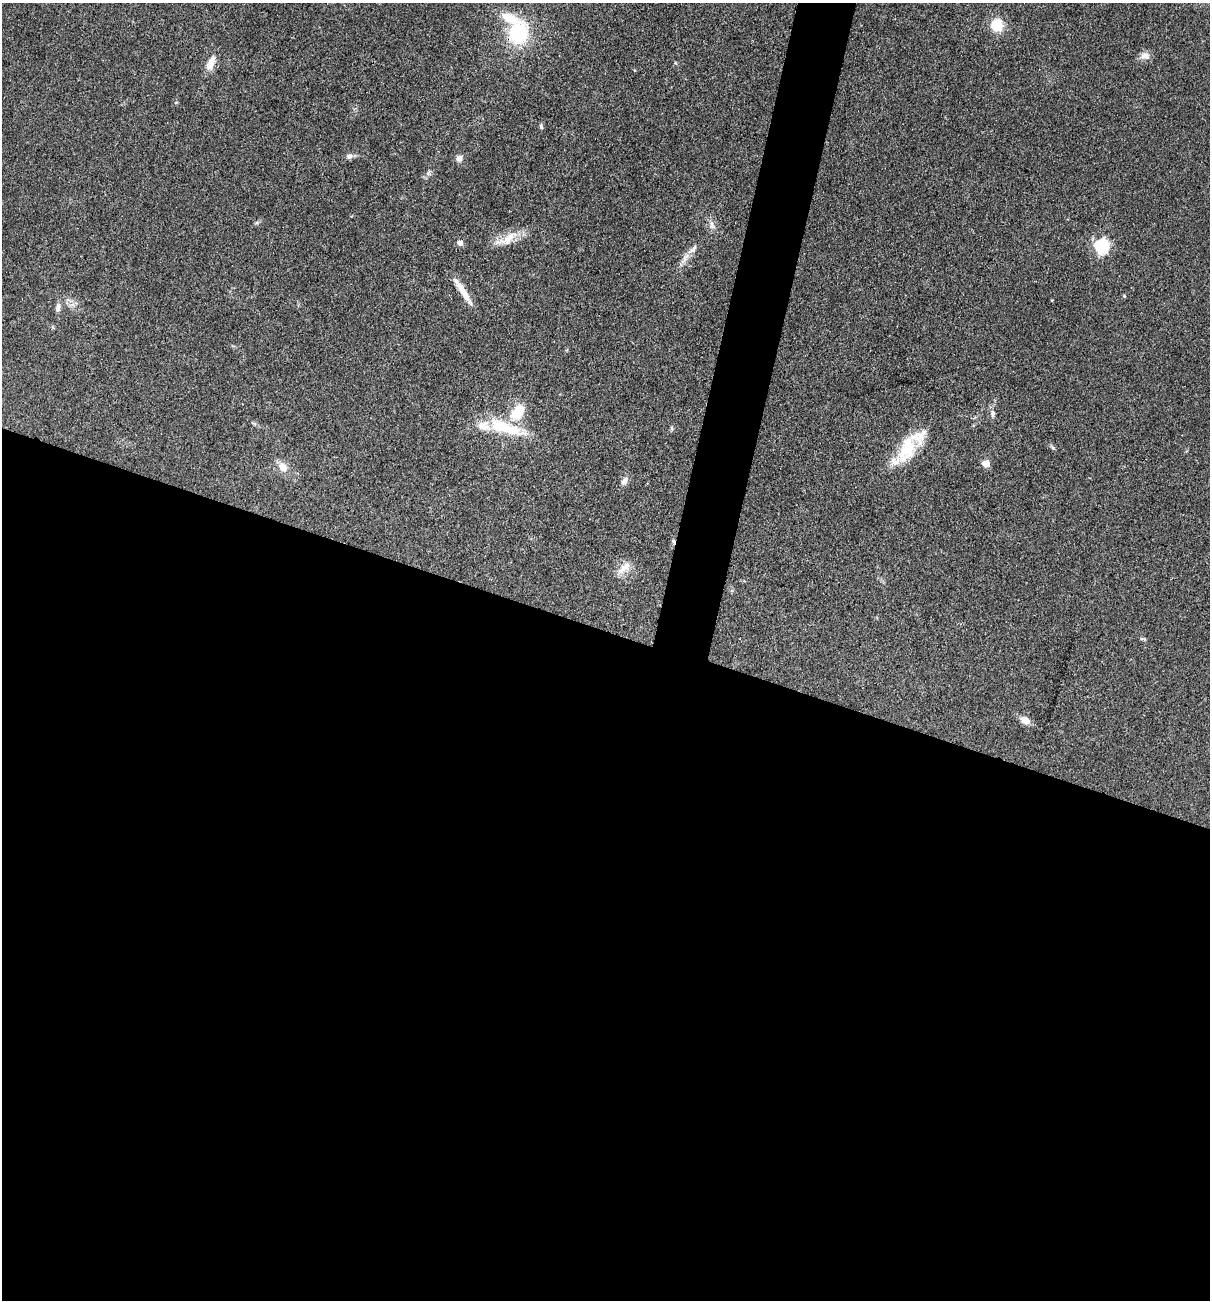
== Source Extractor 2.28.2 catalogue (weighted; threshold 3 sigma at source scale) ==
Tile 14 of 4 x 4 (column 2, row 4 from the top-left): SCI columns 1462-2669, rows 2-1299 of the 5213 x 5194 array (HDU 1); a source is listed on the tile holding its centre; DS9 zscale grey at full resolution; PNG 1212 x 1302 px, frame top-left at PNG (2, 3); no overlay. Shown black and unused: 54% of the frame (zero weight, under 3 of 4 exposures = <1% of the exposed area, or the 3 px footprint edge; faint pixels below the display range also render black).
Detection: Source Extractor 2.28.2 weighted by HDU 2 'WHT'; one run over the whole footprint, this tile lists its part. Background 0.0969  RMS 0.006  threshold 0.0271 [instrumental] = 3 sigma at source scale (4.5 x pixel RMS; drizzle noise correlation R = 1.50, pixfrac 1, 0.05/0.05 arcsec/px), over >= 5 px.
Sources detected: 32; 5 inside a brighter listed object's ellipse — not listed separately; the other 27 listed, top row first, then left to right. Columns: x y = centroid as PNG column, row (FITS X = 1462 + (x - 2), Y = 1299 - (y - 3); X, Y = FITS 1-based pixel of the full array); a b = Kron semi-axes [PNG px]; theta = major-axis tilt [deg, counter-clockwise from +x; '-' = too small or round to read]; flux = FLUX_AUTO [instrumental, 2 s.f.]
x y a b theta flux
997 25 11 10 - 16
518 34 23 19 65 41
1145 56 13 9 1 3.9
211 63 20 9 68 6.3
541 126 6 5 - 1.1
349 156 8 7 - 2.3
459 158 9 8 - 2.6
712 225 13 6 -77 2.8
506 239 34 12 26 11
460 243 6 5 - 3.2
1102 247 7 6 - 94
685 258 18 6 62 4.3
463 292 38 7 -57 8.8
1124 296 5 4 - 0.66
58 307 12 6 82 2.6
517 412 18 11 48 16
993 413 10 6 -90 2.3
505 428 51 15 -17 29
672 428 6 4 -89 0.9
907 448 35 19 71 24
1053 448 6 4 -19 0.92
986 463 5 5 - 10
283 467 13 9 -47 6.4
624 481 12 7 60 2.7
673 541 7 4 -81 1.2
624 568 23 9 41 6.6
1025 720 12 8 -33 4.9
Overlapping masked pixels (flux is a lower limit): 2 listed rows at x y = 463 292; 673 541